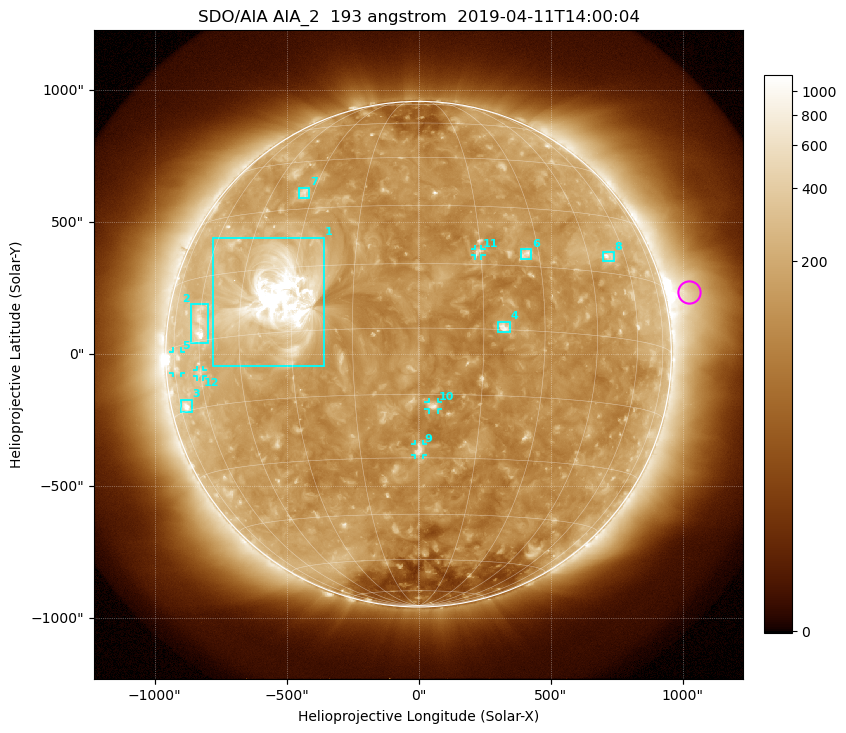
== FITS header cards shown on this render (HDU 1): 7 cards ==
TELESCOP= 'SDO/AIA'
INSTRUME= 'AIA_2'
WAVELNTH=                  193
WAVEUNIT= 'angstrom'
DATE-OBS= '2019-04-11T14:00:04.84'
CTYPE1  = 'HPLN-TAN'
CTYPE2  = 'HPLT-TAN'

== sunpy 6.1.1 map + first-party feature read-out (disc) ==
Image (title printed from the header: SDO/AIA AIA_2  193 angstrom  2019-04-11T14:00:04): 1024 x 1024 px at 2.4 arcsec/px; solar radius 958 arcsec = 399 px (full disc in frame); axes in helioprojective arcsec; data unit not stated in the header (colour bar unlabelled)
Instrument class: DISC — disc imager (sunpy class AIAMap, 193 A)
Bright regions (active regions / flare kernels): reference = the median radial profile (limb darkening/brightening removed); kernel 9 px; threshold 5 sigma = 219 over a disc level ~128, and >= 1.15x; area >= 12 px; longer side >= 10 px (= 24 arcsec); searched inside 0.97 R_sun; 12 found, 12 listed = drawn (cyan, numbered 1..; 5 of them under ~33 arcsec drawn as corner ticks so the feature stays visible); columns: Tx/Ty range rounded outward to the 5 arcsec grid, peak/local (2 s.f.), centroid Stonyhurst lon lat
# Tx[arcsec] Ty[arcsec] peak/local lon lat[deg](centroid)
1 -780..-355 -45..445 28 -34 +8
2 -865..-795 40..190 8.6 -60 +4
3 -900..-860 -220..-170 5.3 -71 -14
4 300..345 85..125 6.6 +20 +1
5 -930..-900 -70..10 2.9 -73 -3
6 385..430 360..400 4.8 +27 +18
7 -455..-415 590..630 4.3 -33 +35
8 695..740 350..390 4.3 +53 +19
9 -15..20 -385..-340 4.5 +0 -28
10 35..75 -210..-180 4.7 +4 -18
11 210..240 375..400 3.7 +14 +18
12 -840..-815 -85..-60 2.8 -61 -7
Off-limb structures (1.02-1.3 R_sun): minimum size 162 px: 5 found; the strongest spans PA ~260..325 deg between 1.02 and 1.3 R_sun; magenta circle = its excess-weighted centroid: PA ~285 deg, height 1.1 R_sun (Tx ~1025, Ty ~235 arcsec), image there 3.1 x the reference